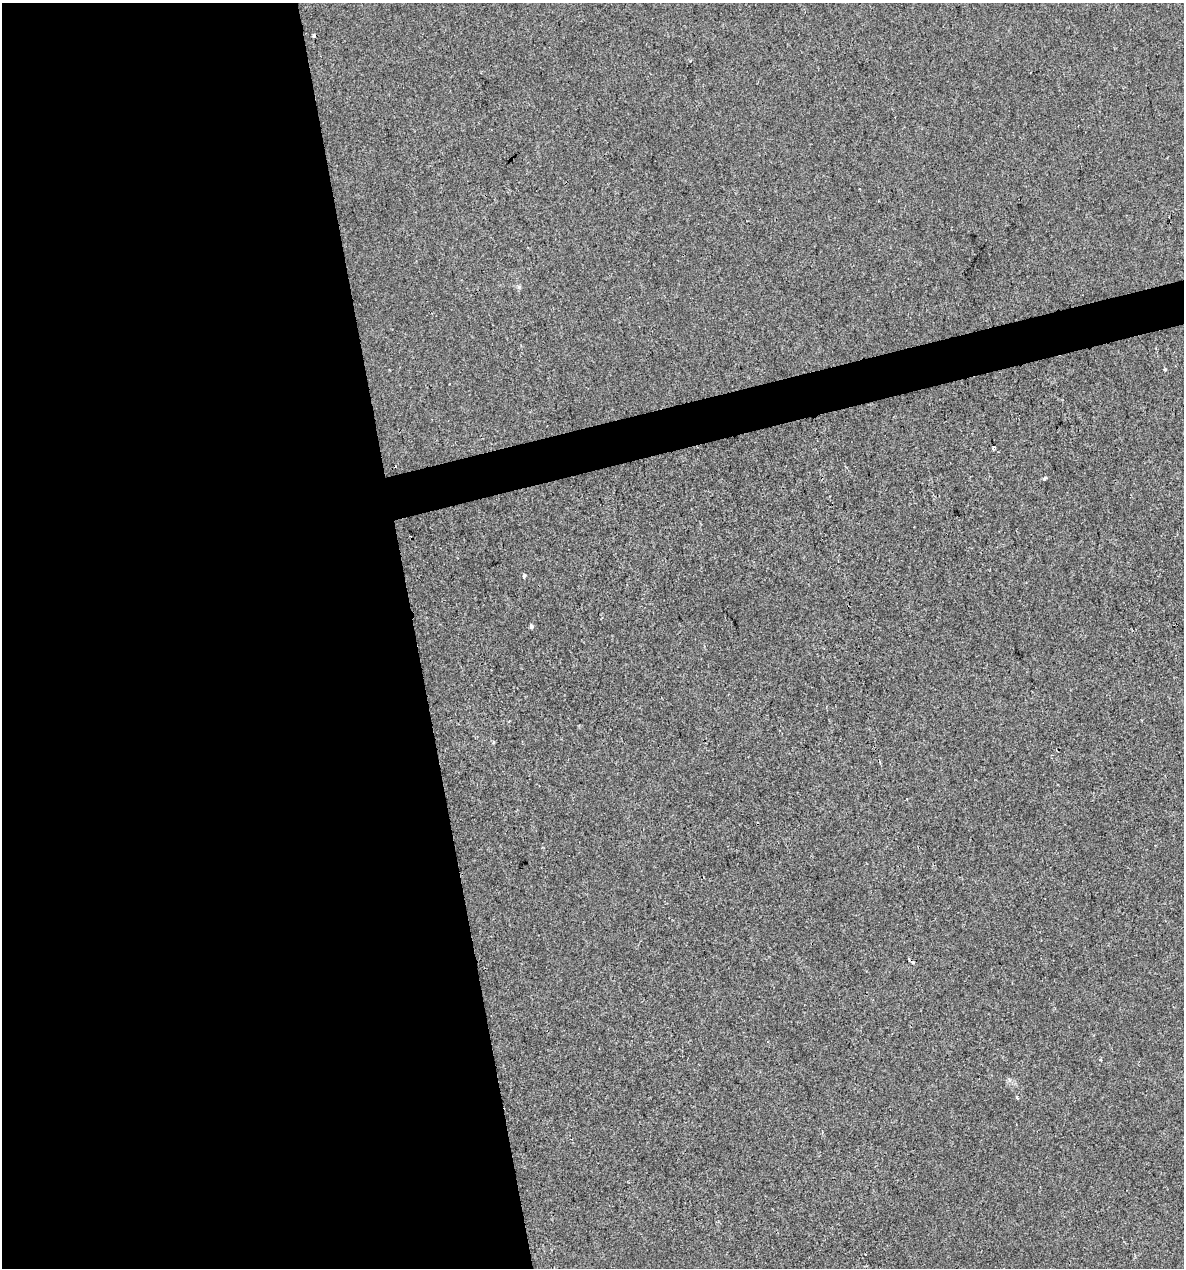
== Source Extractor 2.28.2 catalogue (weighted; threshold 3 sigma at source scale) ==
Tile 9 of 4 x 4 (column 1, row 3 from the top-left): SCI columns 40-1221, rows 1267-2532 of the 4854 x 5064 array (HDU 1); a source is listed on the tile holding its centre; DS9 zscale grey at full resolution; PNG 1186 x 1270 px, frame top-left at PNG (2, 3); no overlay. Shown black and unused: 37% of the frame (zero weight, under 2 of 3 exposures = <1% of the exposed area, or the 3 px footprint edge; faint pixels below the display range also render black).
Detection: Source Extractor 2.28.2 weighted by HDU 2 'WHT'; one run over the whole footprint, this tile lists its part. Background -3.12e-04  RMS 0.0042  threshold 0.0188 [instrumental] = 3 sigma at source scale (4.5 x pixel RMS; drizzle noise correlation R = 1.50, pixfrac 1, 0.0396/0.0396 arcsec/px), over >= 5 px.
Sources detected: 10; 4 cosmic-ray / hot-pixel residue — not listed; the other 6 listed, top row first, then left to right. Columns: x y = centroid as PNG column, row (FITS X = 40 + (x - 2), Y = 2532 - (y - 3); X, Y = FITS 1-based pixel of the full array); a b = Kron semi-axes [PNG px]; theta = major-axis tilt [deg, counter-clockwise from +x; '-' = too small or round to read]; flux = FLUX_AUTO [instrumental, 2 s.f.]
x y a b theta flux
1165 370 3 3 - 0.93
993 447 4 3 - 0.87
1044 478 4 3 - 2
524 576 4 3 - 1.3
531 626 4 3 - 2.3
1017 1098 4 3 - 0.7